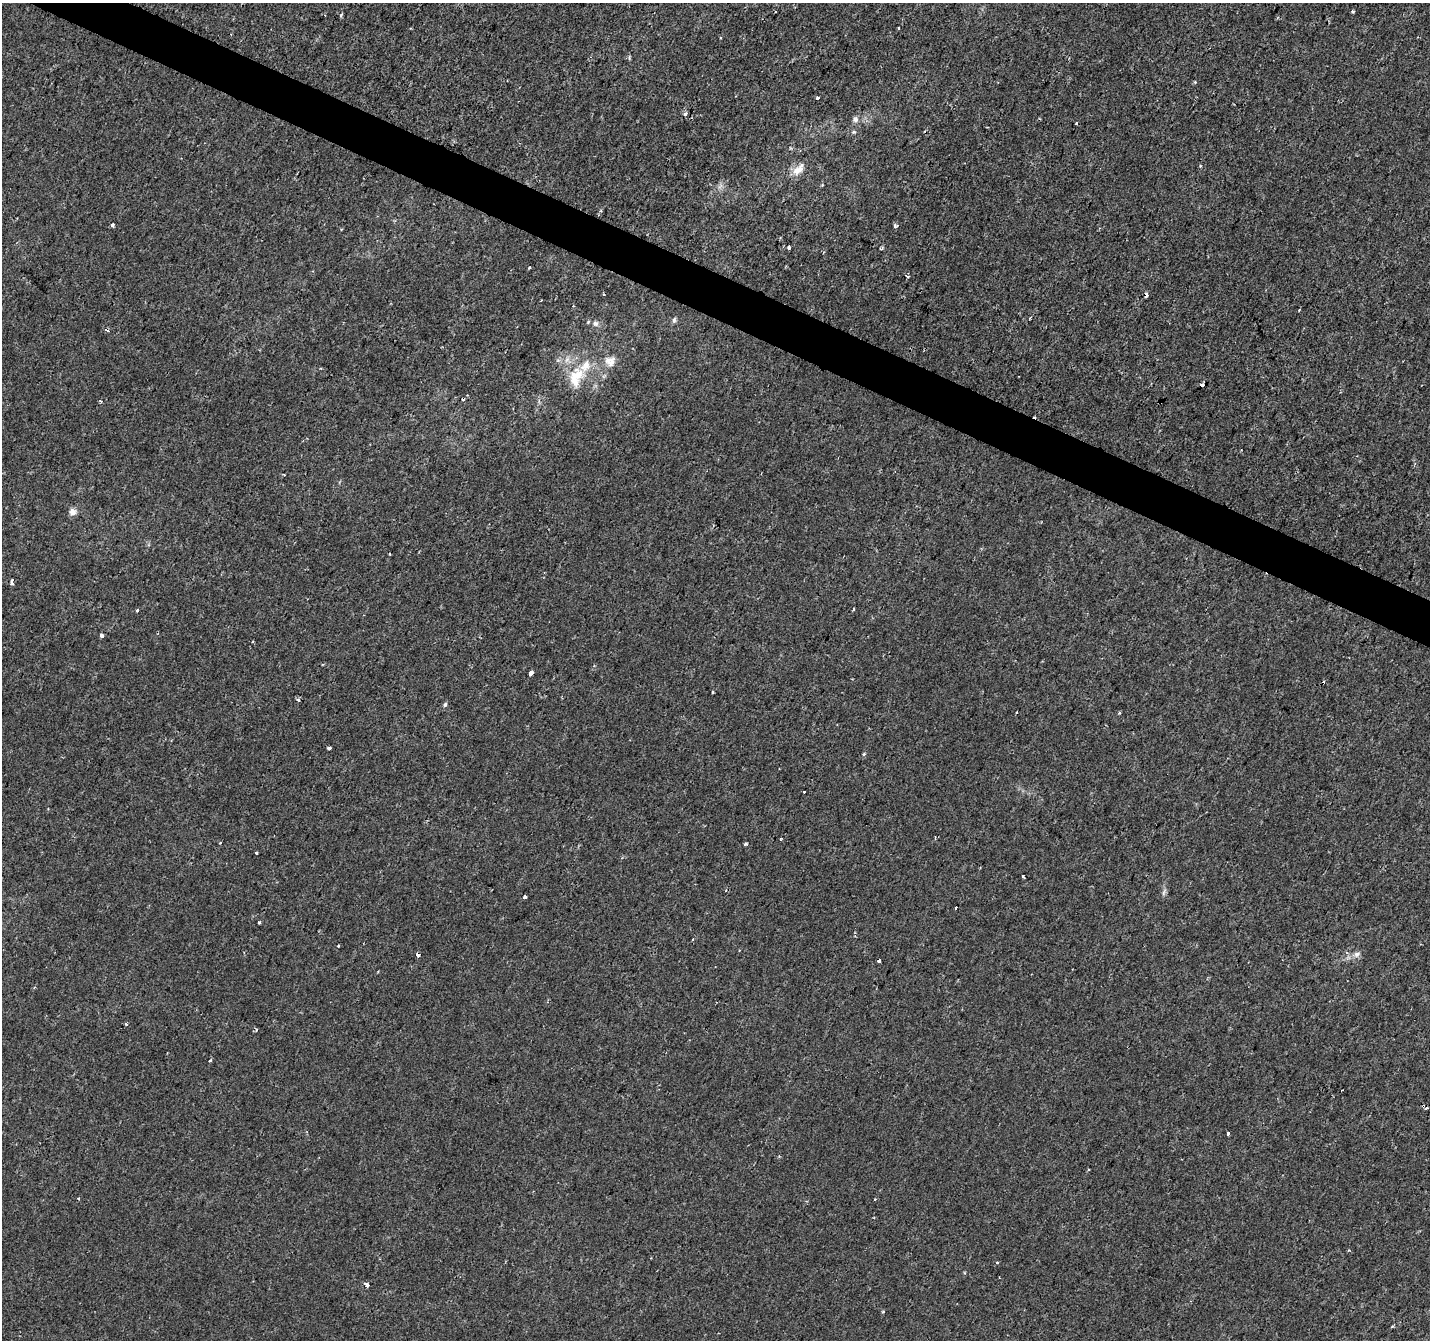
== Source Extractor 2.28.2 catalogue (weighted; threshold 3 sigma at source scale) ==
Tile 11 of 4 x 4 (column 3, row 3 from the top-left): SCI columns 2855-4282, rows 1540-2877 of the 5715 x 5822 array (HDU 1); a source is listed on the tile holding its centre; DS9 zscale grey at full resolution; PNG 1432 x 1342 px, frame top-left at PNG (2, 3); no overlay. Shown black and unused: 3% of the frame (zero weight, under 2 of 3 exposures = <1% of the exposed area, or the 3 px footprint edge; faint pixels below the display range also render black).
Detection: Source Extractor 2.28.2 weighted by HDU 2 'WHT'; one run over the whole footprint, this tile lists its part. Background 2.51e-04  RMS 0.0022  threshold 0.0101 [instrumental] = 3 sigma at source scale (4.5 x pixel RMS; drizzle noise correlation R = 1.50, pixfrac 1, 0.0396/0.0396 arcsec/px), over >= 5 px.
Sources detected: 69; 11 cosmic-ray / hot-pixel residue — not listed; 2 inside a brighter listed object's ellipse — not listed separately; the other 56 listed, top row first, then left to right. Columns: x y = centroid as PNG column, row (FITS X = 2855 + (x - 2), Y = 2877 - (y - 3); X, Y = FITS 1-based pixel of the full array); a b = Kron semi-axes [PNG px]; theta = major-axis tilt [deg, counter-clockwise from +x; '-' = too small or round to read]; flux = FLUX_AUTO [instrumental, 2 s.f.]
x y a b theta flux
1353 11 3 3 - 0.47
341 15 4 3 - 0.44
898 28 3 3 - 0.52
1195 82 4 3 - 0.2
818 98 3 3 - 1.8
685 114 3 3 - 0.76
855 119 8 7 - 0.78
1076 123 3 3 - 2.3
854 132 5 5 - 0.3
1200 166 4 3 - 0.2
798 169 21 9 47 2.3
720 186 9 3 45 0.55
113 225 3 3 - 1.2
895 226 5 4 - 0.62
789 247 4 3 - 0.83
529 268 3 2 - 0.29
907 276 5 3 - 0.32
1146 294 4 3 - 0.81
674 320 8 5 75 0.51
595 323 9 8 - 0.96
610 361 15 14 - 2.5
576 376 28 19 45 7.3
1202 385 4 3 - 1.6
1161 402 4 3 - 2.2
284 475 3 3 - 0.19
72 512 8 8 - 1.3
12 581 5 3 - 1
853 609 3 3 - 0.63
137 610 3 3 - 0.59
101 635 4 3 - 1.3
531 673 5 4 - 1.8
713 692 3 3 - 0.48
298 700 4 3 - 0.64
445 704 5 5 - 0.5
329 748 4 3 - 2.2
864 754 4 4 - 0.32
804 791 3 3 - 1
781 839 4 3 - 0.2
745 844 3 3 - 0.48
256 853 3 3 - 0.51
1023 876 3 3 - 0.86
1164 892 11 3 64 0.49
525 897 4 3 - 2.1
956 907 3 3 - 0.69
259 922 3 3 - 0.67
338 946 3 3 - 0.26
1357 954 10 7 27 1.1
418 955 4 3 - 1.3
879 961 3 3 - 1.3
126 1024 4 3 - 0.42
210 1060 4 3 - 0.38
1423 1106 4 3 - 0.56
1228 1134 4 3 - 0.75
875 1199 3 3 - 0.24
367 1285 4 3 - 1.4
883 1312 4 3 - 0.27
Overlapping masked pixels (flux is a lower limit): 3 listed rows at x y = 1146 294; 1161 402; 1423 1106